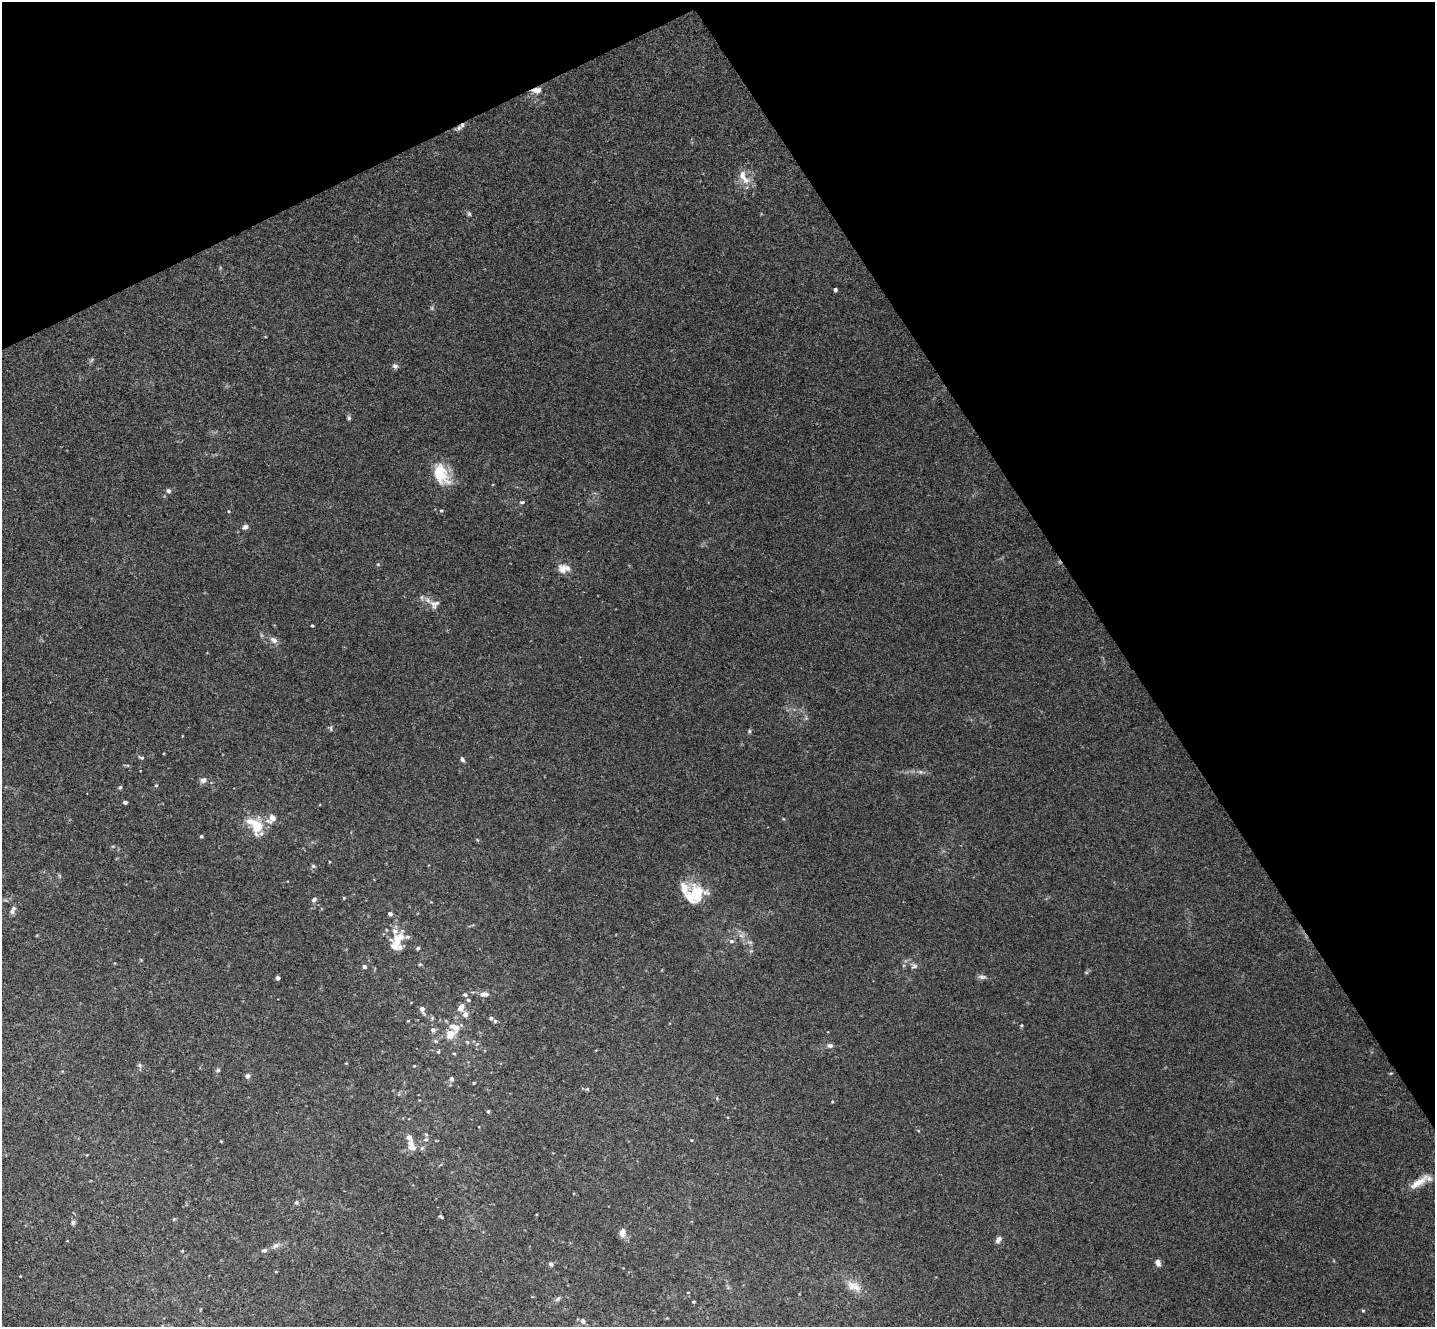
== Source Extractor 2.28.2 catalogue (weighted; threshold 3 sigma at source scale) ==
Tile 3 of 4 x 4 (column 3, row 1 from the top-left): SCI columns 2917-4349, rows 4162-5486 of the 5835 x 5807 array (HDU 1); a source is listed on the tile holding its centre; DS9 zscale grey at full resolution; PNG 1437 x 1329 px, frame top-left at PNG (2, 2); no overlay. Shown black and unused: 29% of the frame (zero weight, under 3 of 4 exposures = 6% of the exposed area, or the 3 px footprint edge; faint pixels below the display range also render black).
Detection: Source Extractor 2.28.2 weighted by HDU 2 'WHT'; one run over the whole footprint, this tile lists its part. Background 0.0244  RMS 0.0039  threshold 0.0175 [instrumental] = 3 sigma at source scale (4.5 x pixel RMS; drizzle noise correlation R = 1.50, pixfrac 1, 0.05/0.05 arcsec/px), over >= 5 px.
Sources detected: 92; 1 cosmic-ray / hot-pixel residue — not listed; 10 inside a brighter listed object's ellipse — not listed separately; the other 81 listed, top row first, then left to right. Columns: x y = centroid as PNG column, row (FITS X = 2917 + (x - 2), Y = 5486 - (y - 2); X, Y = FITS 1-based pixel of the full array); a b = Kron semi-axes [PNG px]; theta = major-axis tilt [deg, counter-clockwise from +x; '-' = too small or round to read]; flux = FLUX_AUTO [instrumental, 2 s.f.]
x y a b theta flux
537 90 13 7 7 2.2
745 180 11 9 -50 3
469 214 6 5 - 0.57
835 289 3 3 - 0.8
395 366 7 6 - 0.97
349 418 6 5 - 0.58
441 474 27 16 -64 10
168 491 6 6 - 0.81
522 502 6 4 11 0.56
441 511 4 4 - 0.39
245 527 7 6 - 1.3
564 568 16 11 2 3.4
435 604 14 11 28 2.4
312 625 3 3 - 0.4
274 640 11 7 -34 1.7
331 728 8 4 -82 0.55
749 731 6 3 -72 0.43
141 758 6 4 -8 0.61
462 759 6 4 -56 0.82
203 780 7 6 - 1.6
156 785 4 4 - 0.43
120 787 5 4 - 0.54
125 802 4 4 - 1.1
272 818 10 7 43 3.2
257 826 12 9 87 9.7
201 836 4 4 - 0.51
313 866 5 5 - 0.64
695 895 24 18 37 13
344 898 4 3 - 0.3
314 899 7 5 28 1
13 910 11 5 64 1.6
390 914 4 4 - 1
397 941 17 8 -72 4.4
731 941 7 5 -15 0.87
418 948 5 4 - 0.56
420 964 5 3 - 0.36
914 966 9 5 19 0.99
364 967 5 5 - 0.78
982 977 10 6 -7 1.1
278 978 4 4 - 1.1
484 994 11 7 0 1.8
465 995 6 4 -36 0.59
461 1007 11 7 57 2.5
422 1009 5 5 - 1.6
465 1014 7 7 - 1.5
491 1018 5 4 - 0.61
495 1021 5 5 - 0.6
1021 1025 4 4 - 0.39
433 1030 6 5 - 1.2
450 1034 10 9 - 4.6
436 1041 6 5 - 0.61
830 1046 7 5 3 1
438 1052 5 4 - 0.5
454 1054 4 3 - 0.37
139 1065 6 5 - 0.72
218 1070 6 5 - 0.67
247 1076 6 5 - 0.94
452 1079 7 6 - 0.82
474 1083 4 3 - 0.32
488 1111 5 4 - 0.44
426 1134 5 3 - 0.42
409 1137 6 5 - 2.3
426 1140 7 4 9 0.63
691 1140 4 3 - 0.28
412 1147 13 8 -14 2.7
1419 1182 30 8 35 5
296 1202 5 5 - 0.67
441 1217 7 3 -44 0.46
73 1222 6 5 - 0.83
622 1233 12 7 83 1.8
998 1240 9 5 61 1.3
275 1246 9 6 34 1.3
264 1250 7 5 3 0.84
1158 1263 8 6 -68 1.6
551 1264 6 6 - 0.82
854 1286 23 11 -27 4.5
688 1292 4 2 - 0.23
558 1299 9 5 38 0.91
693 1302 3 3 - 0.48
1363 1311 4 4 - 0.41
583 1321 7 6 - 1.2
Overlapping masked pixels (flux is a lower limit): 1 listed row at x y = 537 90